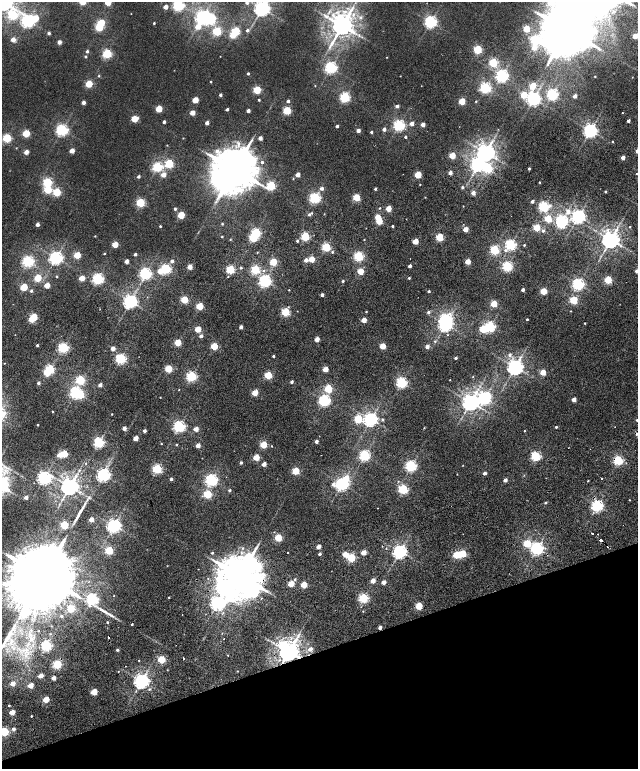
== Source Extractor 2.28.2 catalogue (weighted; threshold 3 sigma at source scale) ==
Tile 14 of 4 x 4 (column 2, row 4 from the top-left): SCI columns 1507-2777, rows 228-1760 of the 5576 x 6577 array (HDU 1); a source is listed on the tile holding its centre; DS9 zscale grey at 2 x 2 block average (1 PNG px = mean of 2 x 2 image px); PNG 640 x 771 px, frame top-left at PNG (2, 2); no overlay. Shown black and unused: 15% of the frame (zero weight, under 2 of 6 exposures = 9% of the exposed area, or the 3 px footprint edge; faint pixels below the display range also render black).
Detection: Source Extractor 2.28.2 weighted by HDU 2 'WHT'; one run over the whole footprint, this tile lists its part. Background 0.0104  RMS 0.0064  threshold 0.0261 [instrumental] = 3 sigma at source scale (4.09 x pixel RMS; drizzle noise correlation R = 1.36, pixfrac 0.8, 0.0396/0.0396 arcsec/px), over >= 5 px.
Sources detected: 402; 11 inside a brighter object's white glare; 9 cosmic-ray / hot-pixel residue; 2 long thin detections or spike segments (spike, bleed or trail) — not listed; the other 380 listed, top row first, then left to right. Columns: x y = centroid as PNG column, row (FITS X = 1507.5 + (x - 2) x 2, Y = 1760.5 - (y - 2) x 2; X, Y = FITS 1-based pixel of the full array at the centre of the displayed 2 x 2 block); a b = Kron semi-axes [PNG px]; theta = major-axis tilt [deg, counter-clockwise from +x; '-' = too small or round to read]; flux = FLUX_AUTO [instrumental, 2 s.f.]
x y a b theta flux
3 2 6 5 - 1200
108 2 3 3 - 31
247 3 3 3 - 3.7
178 5 4 4 - 210
165 7 3 2 - 12
262 8 4 4 - 590
131 14 2 2 - 0.36
13 15 5 4 - 110
326 16 9 5 -37 5.4
202 17 4 4 - 390
360 17 5 4 - 2.8
35 18 4 3 - 28
28 21 4 4 - 350
431 22 4 4 - 310
154 23 2 2 - 1.4
342 26 6 5 - 1600
99 27 3 3 - 79
198 27 5 3 - 25
526 29 3 3 - 45
247 30 4 3 - 2.6
567 30 19 11 25 9200
217 31 3 3 - 92
236 31 3 3 - 89
49 33 3 3 - 2.7
233 35 3 3 - 37
635 36 3 3 - 21
13 40 3 3 - 13
59 42 3 3 - 8.1
478 49 3 3 - 99
87 51 3 3 - 2.4
107 54 3 3 - 140
220 56 2 2 - 0.39
85 57 3 3 - 1.5
387 57 2 2 - 0.48
493 63 3 3 - 93
331 68 4 4 - 260
248 74 3 2 - 2.1
502 75 4 4 - 330
99 76 3 3 - 1.2
400 76 2 2 - 0.46
595 76 2 2 - 0.87
211 82 2 2 - 1
89 84 3 3 - 53
315 86 2 2 - 0.58
421 86 2 2 - 0.38
532 86 3 3 - 29
485 88 4 3 - 200
257 90 3 3 - 72
552 94 4 3 - 210
220 95 3 2 - 3.3
524 95 3 3 - 43
575 96 3 2 - 8.2
345 97 3 3 - 170
534 99 4 4 - 370
195 100 3 3 - 31
259 100 2 2 - 1.5
288 101 3 3 - 2.8
462 101 3 3 - 49
476 101 3 2 - 0.84
83 102 3 2 - 7.6
397 106 3 2 - 6
159 109 3 3 - 42
227 109 2 2 - 3.3
248 111 3 2 - 6
287 111 3 3 - 80
192 113 3 3 - 19
622 113 2 2 - 0.58
134 119 4 3 - 37
628 121 2 2 - 5.3
164 122 3 2 - 3.6
207 123 3 2 - 7.1
412 124 3 2 - 9.1
399 125 4 3 - 250
423 125 3 2 - 11
337 126 2 2 - 4.1
384 129 3 2 - 7
62 130 4 4 - 270
358 130 3 2 - 9.4
590 131 4 4 - 450
371 132 2 2 - 2.2
26 133 3 3 - 66
405 137 3 2 - 2
7 138 3 3 - 110
183 138 2 2 - 0.53
260 138 3 2 - 8.2
612 141 2 2 - 0.83
238 144 9 4 -86 5.1
167 145 3 2 - 0.54
16 148 3 2 - 0.63
72 151 3 3 - 15
26 152 3 3 - 12
486 153 5 4 - 850
452 155 3 3 - 33
623 158 2 2 - 12
262 162 3 3 - 2.4
169 164 3 3 - 99
478 164 4 4 - 410
157 167 4 3 - 150
234 169 11 9 88 6300
529 169 2 2 - 2.3
450 173 2 2 - 9.8
636 174 2 2 - 0.58
163 175 3 3 - 15
298 175 3 2 - 11
418 175 3 3 - 53
138 177 3 2 - 3.1
293 179 3 2 - 0.73
47 182 4 3 - 110
539 182 2 2 - 1
420 184 2 2 - 0.59
271 186 3 3 - 110
462 187 3 3 - 2.1
321 188 3 3 - 5.2
375 189 3 2 - 2.3
48 190 3 3 - 66
57 192 3 3 - 74
605 192 2 2 - 2.2
473 193 2 2 - 13
356 197 3 3 - 57
425 197 2 2 - 0.61
315 198 4 3 - 220
532 202 2 2 - 5.5
140 203 3 3 - 110
463 206 2 2 - 0.57
544 206 4 3 - 170
379 208 3 2 - 1
175 209 3 2 - 2.4
388 209 3 3 - 27
568 212 4 4 - 6.8
312 213 2 2 - 1
309 214 3 3 - 2.1
324 214 2 2 - 0.54
181 215 3 3 - 54
578 216 4 4 - 440
378 217 3 3 - 26
548 219 3 3 - 58
379 221 3 3 - 37
562 221 4 3 - 280
37 224 2 2 - 6.5
222 224 3 2 - 1.1
160 226 2 2 - 1.3
392 226 2 2 - 1.7
537 227 3 3 - 45
630 227 2 2 - 0.79
465 229 3 2 - 21
543 231 3 3 - 3
256 233 3 3 - 130
95 236 2 2 - 0.64
222 237 2 2 - 0.97
305 237 3 3 - 96
440 237 3 3 - 72
230 239 3 2 - 0.78
364 240 2 2 - 0.77
611 240 4 4 - 910
297 241 3 2 - 1.8
415 241 3 3 - 30
115 245 3 3 - 30
510 245 3 3 - 210
524 245 2 2 - 1.3
326 247 3 3 - 110
495 250 3 3 - 130
505 250 4 4 - 3.1
332 252 3 3 - 1.5
257 253 2 2 - 0.72
104 254 2 2 - 0.98
135 254 3 2 - 2.7
77 255 3 3 - 44
358 256 3 3 - 160
56 258 4 4 - 380
311 259 3 3 - 34
306 260 3 2 - 9.1
28 261 4 3 - 250
126 261 3 2 - 7.8
172 261 3 3 - 5.1
273 262 3 3 - 56
468 262 3 3 - 25
410 266 2 2 - 7.4
507 266 3 3 - 160
190 267 3 2 - 18
241 268 3 3 - 1.7
166 269 3 3 - 170
230 269 3 3 - 120
255 269 3 3 - 110
264 270 3 3 - 1.2
160 271 3 3 - 16
360 271 3 3 - 40
637 271 2 2 - 8.3
145 273 4 3 - 270
57 276 2 2 - 1.2
228 277 3 2 - 0.73
38 278 3 3 - 57
82 278 3 3 - 21
409 278 2 2 - 1.7
98 279 4 3 - 230
608 280 3 3 - 63
265 281 4 4 - 300
343 281 2 2 - 2
578 284 4 3 - 280
47 285 3 3 - 22
24 287 3 3 - 58
289 290 2 2 - 0.73
523 290 2 2 - 5.7
31 291 3 3 - 2.4
429 291 2 2 - 2.9
544 291 3 3 - 50
322 295 2 2 - 6.3
184 300 3 3 - 72
573 300 3 3 - 68
130 301 4 4 - 430
494 304 3 3 - 41
200 306 3 3 - 52
366 311 2 2 - 0.94
570 311 2 2 - 0.67
285 312 3 3 - 95
429 312 3 3 - 2.9
34 317 3 3 - 66
527 319 2 2 - 1.4
31 320 3 2 - 18
364 320 3 3 - 21
585 323 2 2 - 0.94
445 324 4 3 - 440
241 327 2 2 - 6.1
490 327 3 3 - 190
198 329 3 3 - 40
201 336 3 3 - 5.6
317 339 3 2 - 17
435 341 3 2 - 0.88
178 342 3 3 - 47
37 345 2 2 - 1.8
214 346 3 3 - 58
383 346 3 3 - 38
427 346 3 2 - 9
63 348 3 3 - 180
113 348 3 2 - 12
509 355 4 3 - 2.8
273 356 2 2 - 1.8
456 358 2 2 - 3.1
121 359 3 3 - 200
5 363 2 2 - 0.52
515 367 4 4 - 630
50 369 3 3 - 110
168 369 3 3 - 62
325 369 3 3 - 25
543 372 3 3 - 32
268 375 3 3 - 65
191 376 3 3 - 180
80 380 3 3 - 110
450 380 2 2 - 0.49
292 382 2 2 - 3.8
38 383 2 2 - 4.1
401 383 3 3 - 220
100 385 2 2 - 8.3
328 389 3 3 - 65
179 390 2 2 - 0.48
75 392 4 3 - 230
255 393 3 3 - 30
160 397 2 2 - 0.58
485 398 4 4 - 340
574 399 3 2 - 16
324 400 4 3 - 260
470 402 4 4 - 730
52 411 2 2 - 1.3
112 414 2 2 - 0.64
358 419 3 3 - 78
371 419 4 4 - 420
383 420 3 3 - 1.8
38 425 2 2 - 1
179 426 3 3 - 270
556 427 2 2 - 2.1
615 427 2 2 - 0.41
124 428 3 2 - 9.5
196 429 3 2 - 16
144 431 2 2 - 5.4
524 431 2 2 - 0.75
135 438 3 2 - 18
316 441 2 2 - 6.1
99 442 3 3 - 200
161 444 2 2 - 0.71
176 444 3 2 - 1.1
198 445 3 2 - 15
263 445 3 3 - 47
271 446 2 2 - 0.77
64 454 3 3 - 61
59 455 3 3 - 11
364 455 3 3 - 220
536 456 3 3 - 140
256 457 3 3 - 39
618 460 3 3 - 160
86 463 3 2 - 0.93
241 463 3 2 - 3
264 464 3 2 - 13
463 465 2 2 - 0.47
411 466 3 3 - 230
157 469 3 3 - 140
296 471 3 3 - 60
485 473 2 2 - 6.3
457 474 2 2 - 0.54
104 475 4 4 - 360
44 478 4 4 - 350
602 478 2 2 - 1.5
171 479 3 2 - 3.9
346 479 3 3 - 32
211 480 4 3 - 300
505 480 3 2 - 7.7
398 481 2 2 - 0.79
588 481 2 2 - 0.81
333 484 3 3 - 6.2
342 484 4 3 - 350
2 485 5 5 - 220
70 486 4 4 - 920
403 489 3 3 - 140
229 490 3 3 - 2.1
207 494 3 3 - 81
26 497 2 2 - 6.6
629 500 2 2 - 0.65
545 503 2 2 - 1.9
597 506 3 3 - 260
377 508 2 2 - 0.46
91 519 3 2 - 14
64 525 3 3 - 94
114 526 4 4 - 420
592 533 2 2 - 9.4
278 538 3 3 - 62
527 544 3 3 - 59
318 547 3 2 - 15
386 548 2 2 - 1.4
537 548 4 4 - 290
109 551 3 3 - 83
400 551 4 4 - 440
212 553 3 3 - 1.9
288 553 2 2 - 3.3
363 553 3 2 - 20
320 554 3 2 - 3.2
345 554 3 3 - 25
462 554 3 3 - 61
456 555 3 3 - 50
459 555 3 2 - 7.6
351 558 3 3 - 98
43 575 22 13 -77 42000
240 576 11 9 50 6600
295 579 3 3 - 2.1
373 581 3 2 - 15
384 582 3 2 - 11
291 584 3 3 - 33
304 585 3 3 - 40
114 595 2 2 - 0.61
169 597 2 2 - 0.97
261 598 2 2 - 1.5
363 598 3 3 - 160
92 599 4 3 - 260
217 603 5 4 - 380
419 606 3 3 - 58
70 609 3 3 - 56
363 611 2 2 - 0.59
61 616 2 2 - 1.9
107 622 2 2 - 1.5
38 631 2 2 - 3
224 638 2 2 - 2.5
46 645 3 3 - 200
310 649 3 3 - 8.1
117 650 3 2 - 2.4
288 652 5 5 - 1400
228 656 2 2 - 2.8
161 659 3 3 - 73
139 661 2 2 - 0.72
57 664 3 3 - 120
118 671 2 2 - 0.55
40 676 3 2 - 18
53 678 3 3 - 11
141 681 4 4 - 520
13 683 3 3 - 12
31 685 3 3 - 21
149 689 3 3 - 1.3
94 692 3 3 - 35
46 699 3 3 - 37
9 705 2 2 - 1.2
12 712 3 3 - 20
31 716 2 2 - 3.8
13 729 3 3 - 4.5
4 732 4 3 - 130
Overlapping masked pixels (flux is a lower limit): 3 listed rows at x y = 618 460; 240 576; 288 652
Isophote crosses this tile's border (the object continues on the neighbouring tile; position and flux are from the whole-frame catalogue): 8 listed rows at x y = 3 2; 108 2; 247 3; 178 5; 262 8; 637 271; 2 485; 4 732